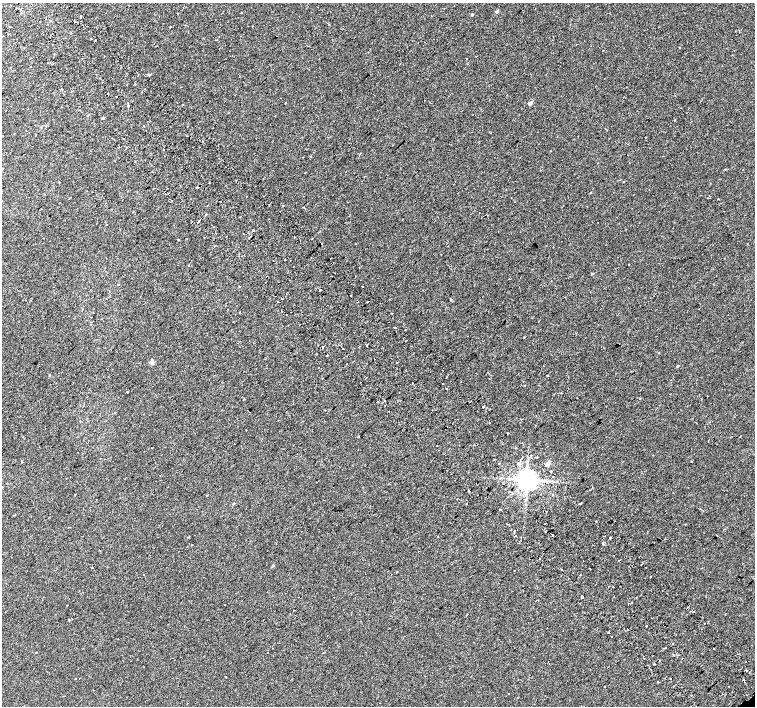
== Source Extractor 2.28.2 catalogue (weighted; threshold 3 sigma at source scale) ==
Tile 11 of 4 x 4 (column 3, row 3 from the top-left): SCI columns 3055-4560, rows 1605-3012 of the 6117 x 6089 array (HDU 1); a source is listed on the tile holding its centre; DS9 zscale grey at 2 x 2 block average (1 PNG px = mean of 2 x 2 image px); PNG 757 x 708 px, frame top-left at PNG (2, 3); no overlay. Shown black and unused: <1% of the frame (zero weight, under 2 of 3 exposures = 3% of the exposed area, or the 3 px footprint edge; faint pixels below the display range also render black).
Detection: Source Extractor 2.28.2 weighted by HDU 2 'WHT'; one run over the whole footprint, this tile lists its part. Background 0.00183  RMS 0.0023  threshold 0.0105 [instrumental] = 3 sigma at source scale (4.5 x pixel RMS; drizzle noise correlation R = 1.50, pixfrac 1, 0.0396/0.0396 arcsec/px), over >= 5 px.
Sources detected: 165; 18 cosmic-ray / hot-pixel residue — not listed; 1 coinciding with a brighter row at this scale — not listed separately; the other 146 listed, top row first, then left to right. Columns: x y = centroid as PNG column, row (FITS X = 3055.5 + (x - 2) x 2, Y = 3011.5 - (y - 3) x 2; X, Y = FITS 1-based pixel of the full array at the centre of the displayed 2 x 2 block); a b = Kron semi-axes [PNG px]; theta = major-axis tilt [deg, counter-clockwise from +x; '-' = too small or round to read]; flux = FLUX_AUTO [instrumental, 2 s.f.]
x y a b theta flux
497 11 3 2 - 1
472 14 3 2 - 0.64
81 16 2 2 - 1.2
431 16 2 2 - 0.7
171 27 2 2 - 0.24
3 36 2 2 - 0.29
91 39 2 2 - 0.33
95 40 2 2 - 1
104 56 2 2 - 0.2
50 62 2 2 - 0.19
30 66 2 2 - 0.6
149 75 2 2 - 0.67
142 92 2 2 - 0.22
108 94 2 2 - 0.46
116 97 2 2 - 0.41
128 103 2 2 - 0.5
285 103 2 2 - 0.35
530 103 3 2 - 2.1
128 106 2 2 - 3.5
88 114 2 2 - 0.43
102 118 3 2 - 1.4
675 120 2 2 - 0.27
144 126 2 2 - 1
187 126 2 2 - 0.3
646 137 2 2 - 0.38
123 139 2 2 - 1.3
202 141 2 2 - 1
164 150 2 2 - 1.1
2 169 2 2 - 0.91
304 173 2 2 - 0.22
624 182 2 2 - 0.31
196 188 2 2 - 0.34
590 193 3 2 - 0.28
718 199 2 2 - 0.44
220 201 2 2 - 0.85
207 205 2 2 - 0.22
283 205 2 2 - 0.33
206 215 2 2 - 1.9
240 217 2 2 - 0.6
199 221 2 2 - 2.7
106 224 2 2 - 0.72
251 236 2 2 - 0.26
321 243 2 2 - 0.55
441 254 2 2 - 0.52
285 259 2 2 - 0.58
290 260 2 2 - 0.82
188 265 2 2 - 0.88
629 265 2 2 - 0.48
293 266 2 2 - 0.34
335 273 2 2 - 0.22
592 273 3 2 - 0.46
118 284 2 2 - 0.27
362 286 2 2 - 1.3
321 290 2 2 - 1
351 295 2 2 - 1.2
282 299 2 2 - 0.94
450 300 3 2 - 0.39
367 302 2 2 - 1.3
281 311 2 2 - 1.9
240 312 2 2 - 0.3
91 317 2 2 - 0.18
394 327 2 2 - 0.24
338 344 2 2 - 0.19
367 346 2 2 - 0.45
343 348 2 2 - 0.63
659 353 2 2 - 0.29
327 356 2 2 - 0.29
374 359 2 2 - 0.69
152 362 2 2 - 5
396 362 2 2 - 0.21
677 366 3 2 - 0.44
49 375 2 2 - 0.27
547 375 2 2 - 0.63
443 384 2 2 - 0.25
525 385 2 2 - 0.3
640 398 2 2 - 0.53
384 401 2 2 - 0.72
483 407 2 2 - 0.49
115 412 2 2 - 0.58
143 414 2 2 - 1.2
246 430 2 2 - 0.27
508 433 2 2 - 0.51
358 436 2 2 - 0.24
522 443 2 2 - 0.31
522 457 2 2 - 5.1
494 460 2 2 - 0.42
499 463 2 2 - 0.35
519 464 3 3 - 1.3
547 464 3 2 - 5
551 471 2 2 - 1.2
527 480 5 4 - 490
546 480 3 3 - 0.82
469 491 2 2 - 0.83
477 495 2 2 - 0.96
580 503 3 2 - 2.5
233 504 3 2 - 0.66
500 510 2 2 - 0.55
546 512 2 2 - 0.2
596 521 2 2 - 0.39
509 524 2 2 - 2.4
515 531 2 2 - 1.1
552 534 2 2 - 0.2
515 535 2 2 - 1.9
438 536 2 2 - 0.57
604 536 2 2 - 0.58
610 538 2 2 - 0.77
602 543 2 2 - 0.75
273 565 3 3 - 0.52
92 567 2 2 - 2.1
590 568 2 2 - 0.58
561 569 2 2 - 1.9
514 570 2 2 - 0.2
144 575 2 2 - 0.61
580 575 2 2 - 0.45
651 576 2 2 - 1.3
636 597 2 2 - 0.33
583 598 3 2 - 0.64
538 600 2 2 - 0.23
632 603 2 2 - 0.48
628 604 2 2 - 0.33
225 605 2 2 - 0.22
689 606 2 2 - 0.19
293 610 2 2 - 0.17
690 611 2 2 - 0.54
693 611 2 2 - 2.8
652 618 2 2 - 0.18
69 620 2 2 - 1
705 623 2 2 - 0.27
646 626 2 2 - 0.98
627 629 2 2 - 0.52
609 632 2 2 - 0.65
611 637 2 2 - 2.6
673 643 2 2 - 0.89
665 648 2 2 - 0.42
714 648 2 2 - 0.96
268 653 2 2 - 0.15
674 655 2 2 - 1.2
660 661 2 2 - 0.57
746 662 2 2 - 0.67
654 664 2 2 - 0.63
746 670 2 2 - 0.46
76 678 2 2 - 0.19
670 678 2 2 - 0.61
658 682 2 2 - 1.3
744 682 2 2 - 0.21
508 694 2 2 - 0.37
Isophote crosses this tile's border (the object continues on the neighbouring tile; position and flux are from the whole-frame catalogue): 1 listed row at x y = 2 169
Diffuse or blended objects may show on this block-average render without a row.